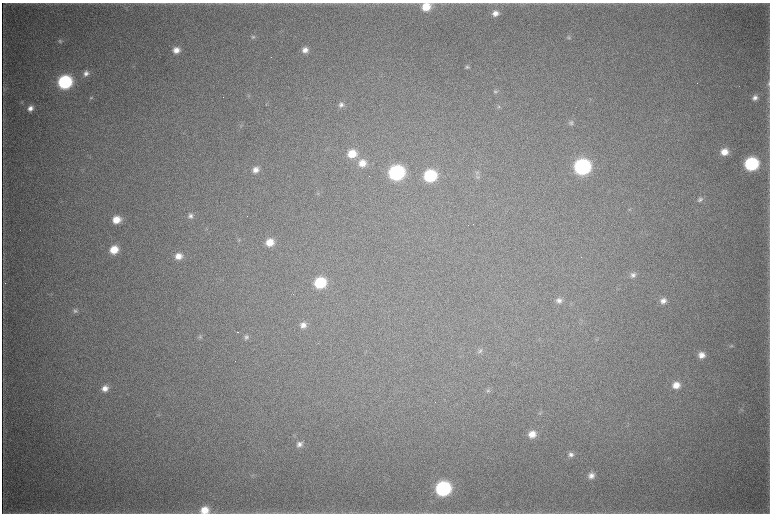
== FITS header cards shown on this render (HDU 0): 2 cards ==
NAXIS1  =                 1536 / length of data axis 1
NAXIS2  =                 1023 / length of data axis 2

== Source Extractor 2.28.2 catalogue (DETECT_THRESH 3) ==
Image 1536 x 1023 px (HDU 0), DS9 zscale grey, zoomed out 1/2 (1 PNG px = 2 x 2 image px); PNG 772 x 516 px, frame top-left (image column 1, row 1022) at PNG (2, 3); no overlay
Background 4310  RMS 37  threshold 112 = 3 sigma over >= 5 px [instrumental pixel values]
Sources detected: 69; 7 cannot appear on this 1/2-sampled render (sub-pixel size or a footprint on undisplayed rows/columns) and are not listed; the other 62 listed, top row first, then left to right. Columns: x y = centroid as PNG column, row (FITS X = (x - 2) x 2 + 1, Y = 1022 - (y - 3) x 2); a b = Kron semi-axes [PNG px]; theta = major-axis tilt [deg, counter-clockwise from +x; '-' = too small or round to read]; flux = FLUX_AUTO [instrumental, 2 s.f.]
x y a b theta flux
426 7 9 8 - 1.6e+05
495 13 7 6 - 5.3e+04
253 37 6 5 - 1.7e+04
569 37 7 4 2 1.3e+04
60 41 7 6 - 2.1e+04
176 50 8 7 - 7.3e+04
305 50 7 6 - 5.0e+04
467 67 6 5 - 1.7e+04
86 73 8 7 - 3.9e+04
65 82 9 8 - 1.1e+06
769 83 9 3 -90 1.5e+04
3 89 9 3 -89 1.4e+04
495 91 6 5 - 1.7e+04
249 96 5 4 - 1.0e+04
91 98 5 4 - 1.2e+04
755 98 7 6 - 4.0e+04
266 104 4 2 - 6.1e+03
341 105 7 6 - 3.2e+04
499 106 4 3 - 8.5e+03
30 108 7 6 - 4.8e+04
570 123 7 6 - 2.1e+04
241 126 4 4 - 1.1e+04
724 152 8 7 - 9.6e+04
352 154 10 8 24 1.6e+05
362 163 9 8 - 1.1e+05
751 164 9 8 - 9.3e+05
582 167 10 9 - 1.8e+06
255 170 8 7 - 5.5e+04
396 173 9 9 - 1.5e+06
430 176 9 8 - 6.4e+05
478 177 6 5 - 1.9e+04
318 194 5 4 - 1.0e+04
700 199 8 7 - 3.2e+04
629 209 4 3 - 7.6e+03
190 216 7 6 - 3.0e+04
116 220 8 7 - 1.2e+05
270 242 8 7 - 1.1e+05
114 250 8 7 - 1.6e+05
178 256 9 8 - 8.0e+04
633 275 8 7 - 3.6e+04
320 283 9 8 - 4.6e+05
559 300 8 7 - 3.4e+04
663 301 8 7 - 4.7e+04
75 311 7 6 - 2.2e+04
303 325 8 7 - 5.0e+04
238 332 4 2 - 6.0e+03
200 337 7 5 19 1.8e+04
246 337 7 5 50 2.2e+04
731 346 5 5 - 1.2e+04
480 351 7 6 - 2.1e+04
701 355 8 7 - 6.8e+04
676 385 9 8 - 9.0e+04
105 388 8 7 - 6.0e+04
488 390 6 5 - 1.6e+04
742 410 3 2 - 5.0e+03
540 413 6 4 79 1.2e+04
532 434 8 7 - 8.8e+04
299 444 8 7 - 4.0e+04
571 455 7 7 - 3.4e+04
591 475 8 7 - 4.6e+04
443 489 9 9 - 1.4e+06
205 510 9 8 - 1.4e+05
At the frame edge (FLAGS 8, measured only in part): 3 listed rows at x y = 426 7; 769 83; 205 510
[7 sub-pixel or undisplayed-footprint detections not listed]